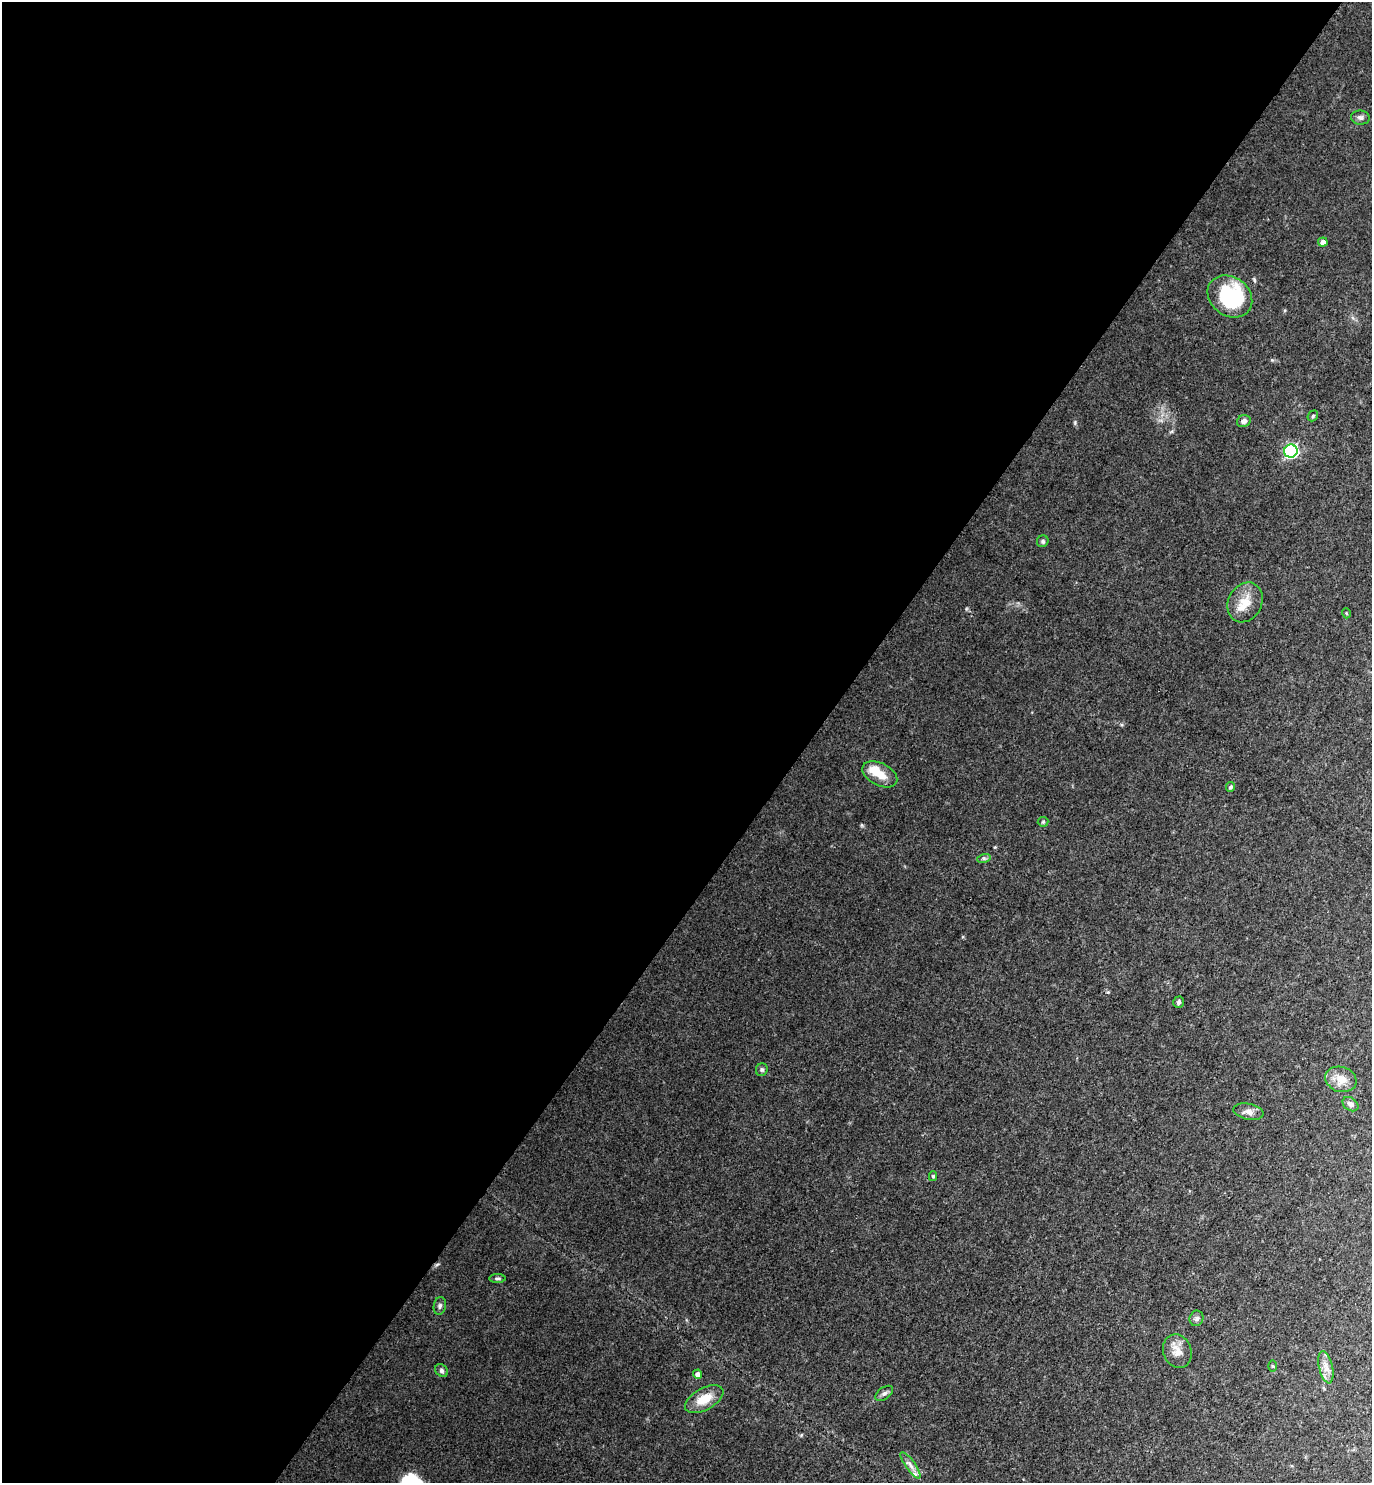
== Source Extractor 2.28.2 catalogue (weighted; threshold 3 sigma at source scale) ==
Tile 5 of 4 x 4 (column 1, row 2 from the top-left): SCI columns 154-1523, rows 2963-4443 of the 5930 x 5925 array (HDU 1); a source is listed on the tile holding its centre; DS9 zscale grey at full resolution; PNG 1374 x 1485 px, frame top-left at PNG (2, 2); each listed source drawn as its Kron ellipse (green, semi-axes under 4 px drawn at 4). Shown black and unused: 59% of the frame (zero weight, under 3 of 4 exposures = <1% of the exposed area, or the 3 px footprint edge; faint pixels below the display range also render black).
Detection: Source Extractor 2.28.2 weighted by HDU 2 'WHT'; one run over the whole footprint, this tile lists its part. Background 0.0881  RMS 0.0073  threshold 0.033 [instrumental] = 3 sigma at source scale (4.5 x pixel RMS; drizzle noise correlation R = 1.50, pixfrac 1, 0.05/0.05 arcsec/px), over >= 5 px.
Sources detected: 33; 1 inside a brighter object's white glare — neither listed nor drawn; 2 inside a brighter listed object's ellipse — not listed separately; the other 30 listed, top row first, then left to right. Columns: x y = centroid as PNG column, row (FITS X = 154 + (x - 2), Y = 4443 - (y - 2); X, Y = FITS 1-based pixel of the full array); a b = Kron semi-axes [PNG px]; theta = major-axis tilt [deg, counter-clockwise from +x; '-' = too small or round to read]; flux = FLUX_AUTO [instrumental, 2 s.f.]
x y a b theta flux
1360 118 9 7 -6 2.4
1323 242 5 4 - 4.3
1230 296 24 19 -37 64
1313 416 6 4 48 1
1244 421 7 6 - 2.9
1291 451 7 6 - 130
1043 541 6 5 - 1.5
1245 602 21 16 62 12
1346 613 5 3 - 0.65
880 774 19 11 -28 10
1231 787 5 4 - 1.6
1043 822 5 5 - 1
984 858 7 4 18 1.3
1179 1002 6 5 - 1.5
762 1070 6 6 - 1.4
1341 1079 16 12 -17 9
1350 1104 9 6 -36 3.3
1249 1112 15 8 -12 4.4
933 1176 5 4 - 1.1
497 1278 8 4 0 1.4
440 1306 9 6 79 1.9
1196 1318 8 7 - 2.1
1177 1351 17 14 -71 8.4
1273 1366 6 4 -89 0.89
1326 1367 16 7 -77 5.6
441 1370 7 5 -48 1.9
697 1374 4 4 - 3
884 1393 10 6 36 2.1
704 1399 21 11 28 13
910 1465 16 5 -54 3.6